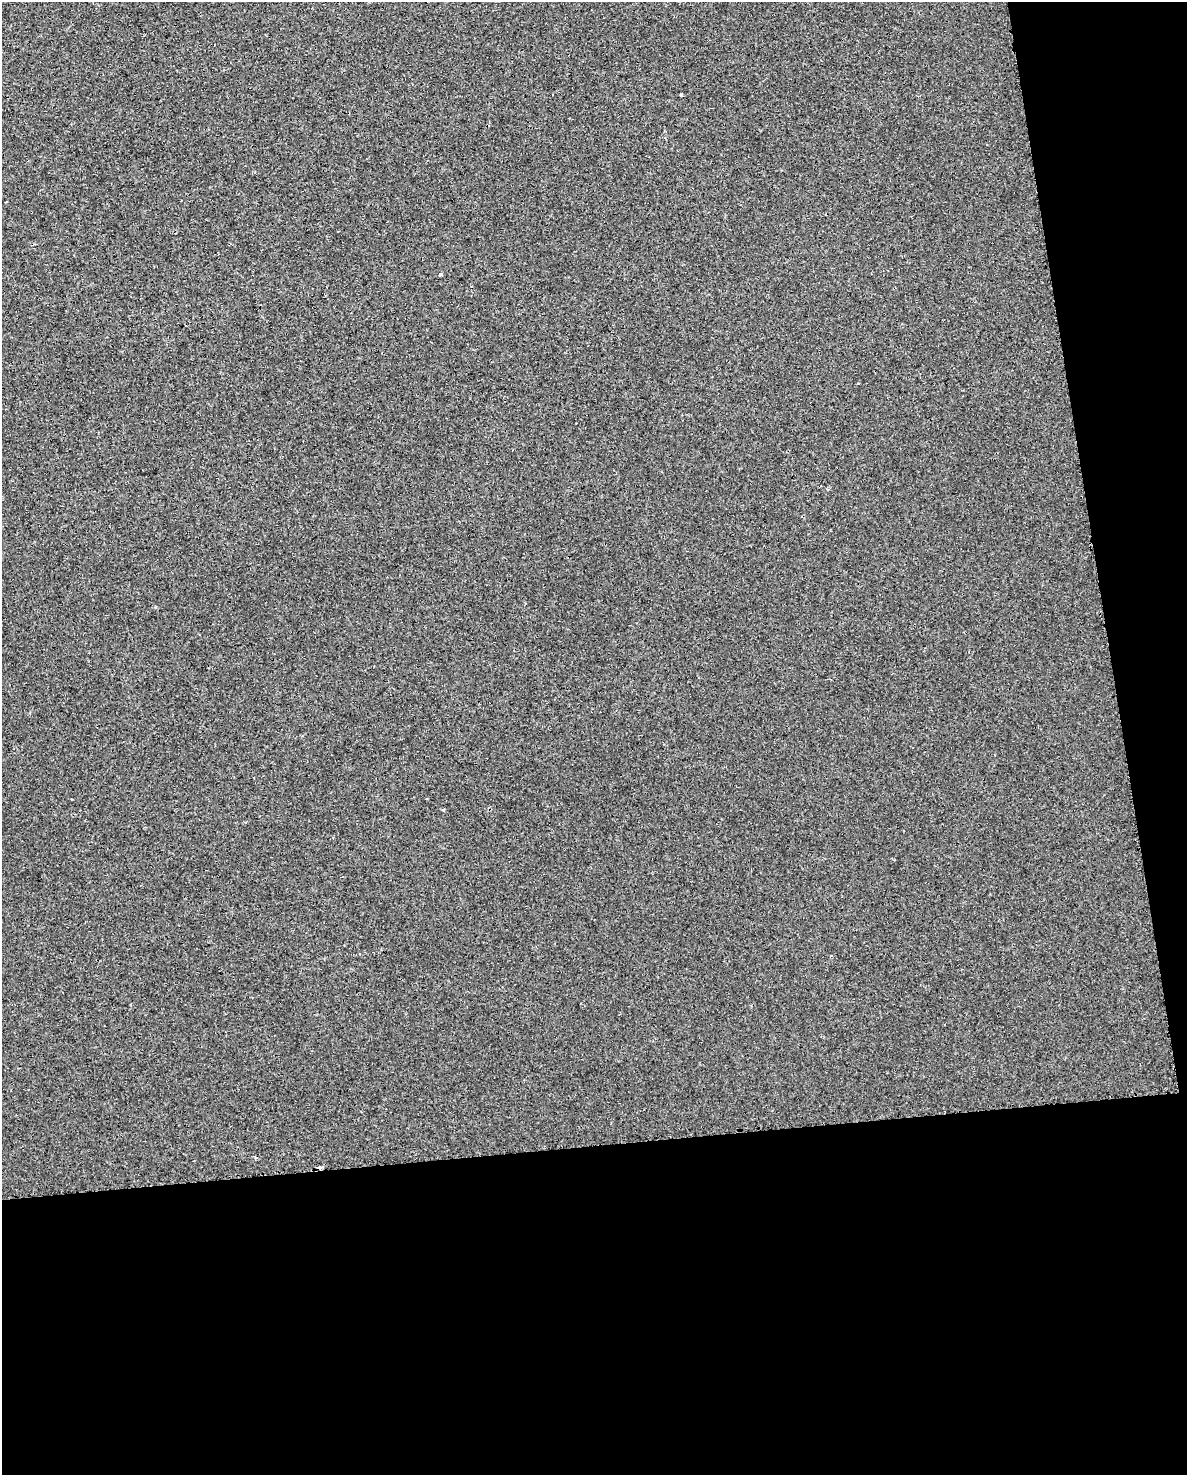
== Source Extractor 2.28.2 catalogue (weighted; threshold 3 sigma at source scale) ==
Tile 12 of 4 x 3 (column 4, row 3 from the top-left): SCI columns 3559-4743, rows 23-1495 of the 4747 x 4509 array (HDU 1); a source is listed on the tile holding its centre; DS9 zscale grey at full resolution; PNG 1189 x 1477 px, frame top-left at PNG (2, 2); no overlay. Shown black and unused: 28% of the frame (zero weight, under 2 of 3 exposures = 1% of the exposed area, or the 3 px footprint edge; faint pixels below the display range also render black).
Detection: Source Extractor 2.28.2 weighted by HDU 2 'WHT'; one run over the whole footprint, this tile lists its part. Background -2.45e-04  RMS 0.0049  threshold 0.0221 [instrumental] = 3 sigma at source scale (4.5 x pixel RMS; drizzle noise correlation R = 1.50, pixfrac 1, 0.0396/0.0396 arcsec/px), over >= 5 px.
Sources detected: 5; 2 cosmic-ray / hot-pixel residue — not listed; the other 3 listed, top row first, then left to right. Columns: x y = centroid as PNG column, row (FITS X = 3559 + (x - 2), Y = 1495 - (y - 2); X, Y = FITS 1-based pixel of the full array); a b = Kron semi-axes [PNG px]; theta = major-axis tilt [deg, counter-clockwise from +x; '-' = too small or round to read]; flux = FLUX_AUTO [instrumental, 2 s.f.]
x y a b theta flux
681 95 3 3 - 0.5
440 275 3 3 - 2.9
320 1168 4 3 - 4.6
Overlapping masked pixels (flux is a lower limit): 1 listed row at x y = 320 1168